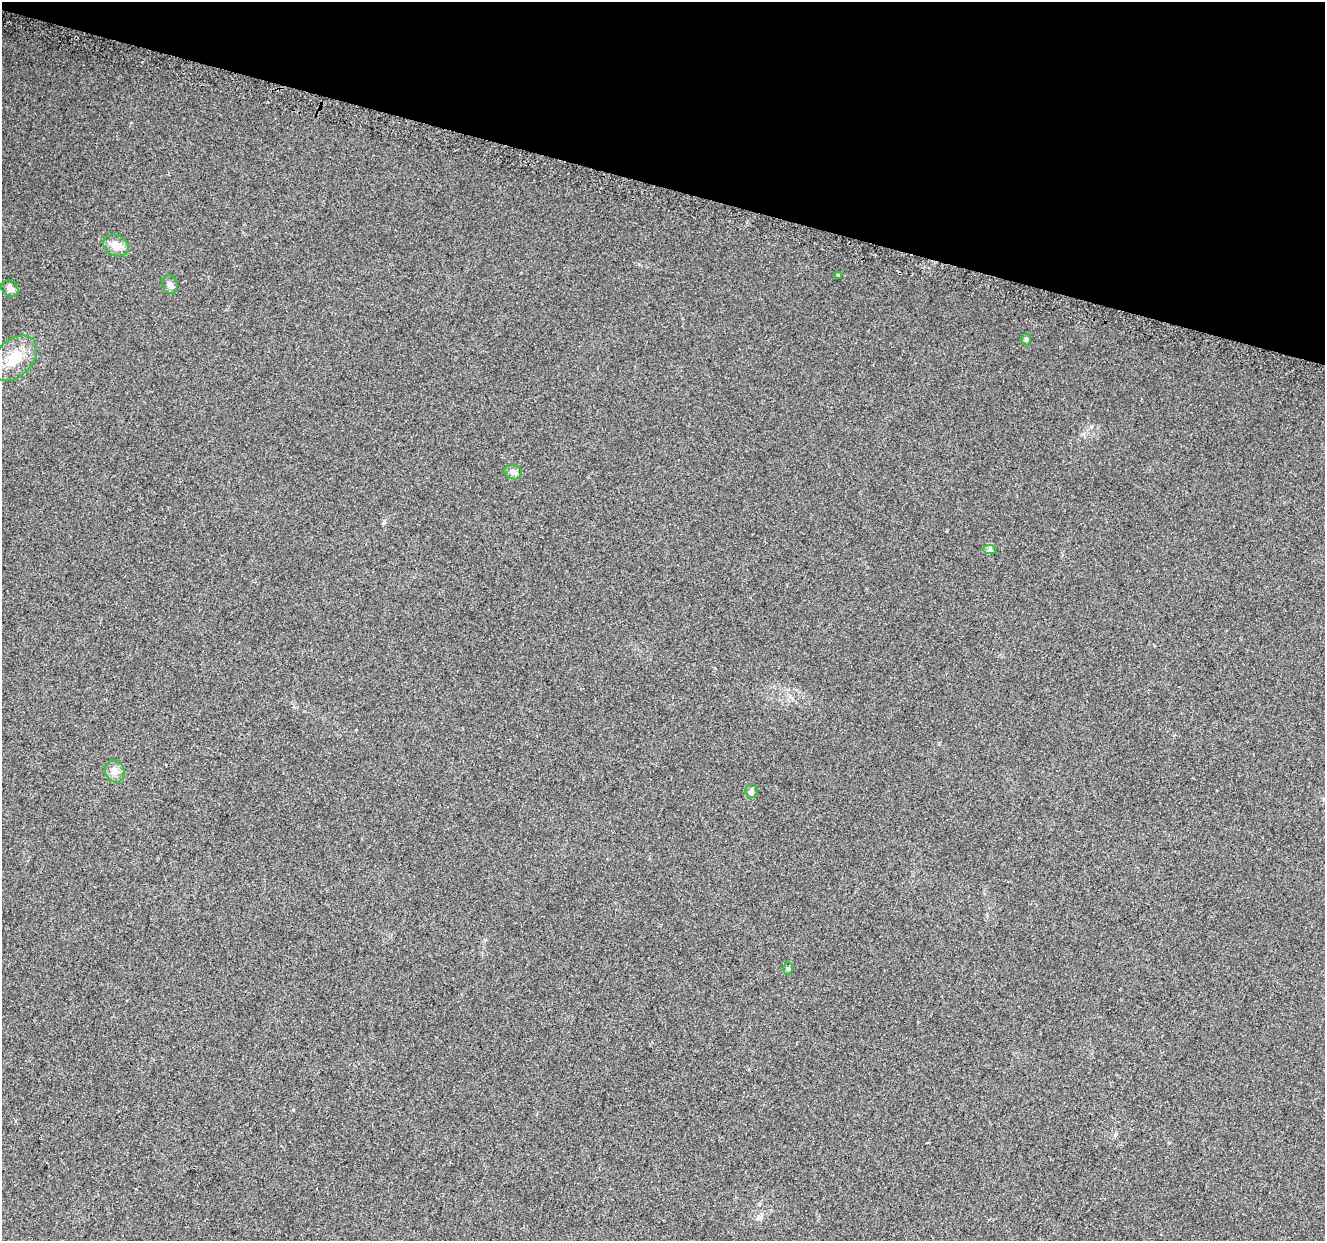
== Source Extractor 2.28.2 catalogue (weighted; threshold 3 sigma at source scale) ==
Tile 2 of 4 x 4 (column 2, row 1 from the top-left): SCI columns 1361-2683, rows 4049-5287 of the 5424 x 5592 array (HDU 1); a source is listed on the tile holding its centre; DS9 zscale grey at full resolution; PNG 1327 x 1243 px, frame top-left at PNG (2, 2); each listed source drawn as its Kron ellipse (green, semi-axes under 4 px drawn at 4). Shown black and unused: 15% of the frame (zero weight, under 2 of 3 exposures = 3% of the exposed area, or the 3 px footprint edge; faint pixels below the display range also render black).
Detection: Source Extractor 2.28.2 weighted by HDU 2 'WHT'; one run over the whole footprint, this tile lists its part. Background 0.0309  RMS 0.0073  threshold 0.0328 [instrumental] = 3 sigma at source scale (4.5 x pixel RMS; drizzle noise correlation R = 1.50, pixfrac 1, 0.0396/0.0396 arcsec/px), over >= 5 px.
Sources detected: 11; all 11 listed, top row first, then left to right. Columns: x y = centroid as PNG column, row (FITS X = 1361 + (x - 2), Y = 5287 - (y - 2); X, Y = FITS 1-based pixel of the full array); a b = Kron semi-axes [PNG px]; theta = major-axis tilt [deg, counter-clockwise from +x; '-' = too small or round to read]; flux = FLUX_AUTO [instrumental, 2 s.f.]
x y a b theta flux
116 245 13 10 -28 7.2
838 275 3 3 - 2.6
170 284 9 7 -75 2.8
10 288 9 7 -38 3.8
1026 339 6 5 - 0.99
14 358 26 18 45 20
513 472 9 7 -19 3.1
990 550 7 4 -1 1.4
115 771 11 9 -64 4.6
751 791 6 6 - 1.6
788 968 6 5 - 1.2